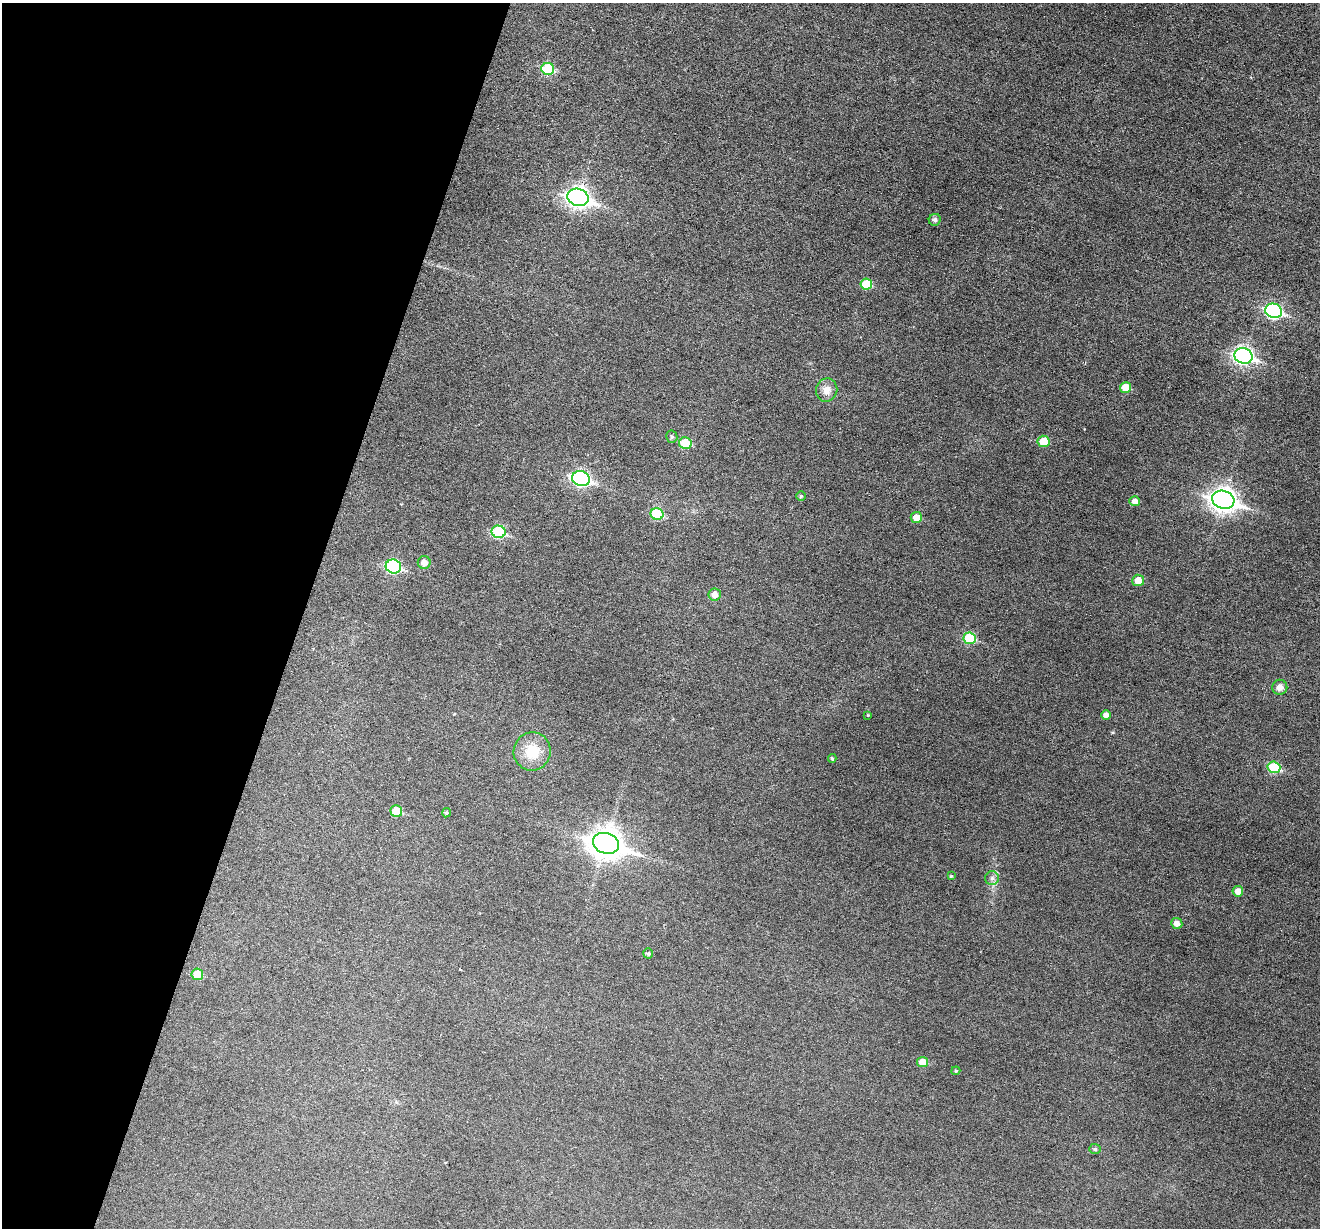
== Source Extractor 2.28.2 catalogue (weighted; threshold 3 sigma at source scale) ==
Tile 9 of 4 x 4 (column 1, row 3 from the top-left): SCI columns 4-1321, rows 1482-2707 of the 5274 x 5288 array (HDU 1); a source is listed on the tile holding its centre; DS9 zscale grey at full resolution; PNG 1322 x 1230 px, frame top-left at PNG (2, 3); each listed source drawn as its Kron ellipse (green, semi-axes under 4 px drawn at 4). Shown black and unused: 23% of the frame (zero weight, under 3 of 6 exposures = <1% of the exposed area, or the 3 px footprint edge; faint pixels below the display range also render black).
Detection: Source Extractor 2.28.2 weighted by HDU 2 'WHT'; one run over the whole footprint, this tile lists its part. Background 0.0427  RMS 0.0053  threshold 0.0218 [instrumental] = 3 sigma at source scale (4.09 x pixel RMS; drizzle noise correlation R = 1.36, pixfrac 0.8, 0.05/0.05 arcsec/px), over >= 5 px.
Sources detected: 41; all 41 listed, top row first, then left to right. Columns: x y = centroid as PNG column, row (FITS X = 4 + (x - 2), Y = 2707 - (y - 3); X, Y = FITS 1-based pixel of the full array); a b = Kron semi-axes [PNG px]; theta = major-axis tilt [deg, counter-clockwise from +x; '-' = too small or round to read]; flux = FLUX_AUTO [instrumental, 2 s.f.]
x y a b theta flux
548 69 6 6 - 25
578 197 11 8 -18 240
935 220 6 5 - 1.4
866 284 6 5 - 14
1274 311 8 7 - 89
1243 356 9 7 -16 150
1126 388 5 5 - 8.9
827 390 12 10 73 4.3
672 437 6 5 - 1
1043 441 6 5 - 10
685 443 6 6 - 15
581 479 9 7 -18 100
801 496 5 5 - 0.79
1223 500 11 8 -17 370
1135 501 5 5 - 3.1
657 514 6 6 - 19
916 518 6 5 - 5.2
498 532 7 6 - 27
424 563 6 6 - 4.1
393 567 8 7 - 55
1138 580 6 5 - 6.3
715 594 6 6 - 3.7
970 638 6 5 - 21
1280 687 7 7 - 2.9
867 715 3 3 - 0.63
1106 715 5 4 - 2.4
532 751 19 18 - 12
832 759 4 3 - 0.75
1274 767 6 5 - 23
396 811 6 5 - 12
446 813 5 4 - 0.81
606 843 13 10 -16 660
951 876 4 4 - 0.5
992 878 7 6 - 1.5
1238 891 5 5 - 3.6
1177 923 5 5 - 3
648 953 5 4 - 0.98
197 974 6 6 - 9.4
922 1062 5 5 - 6.4
956 1071 4 3 - 0.56
1095 1149 6 5 - 1.1